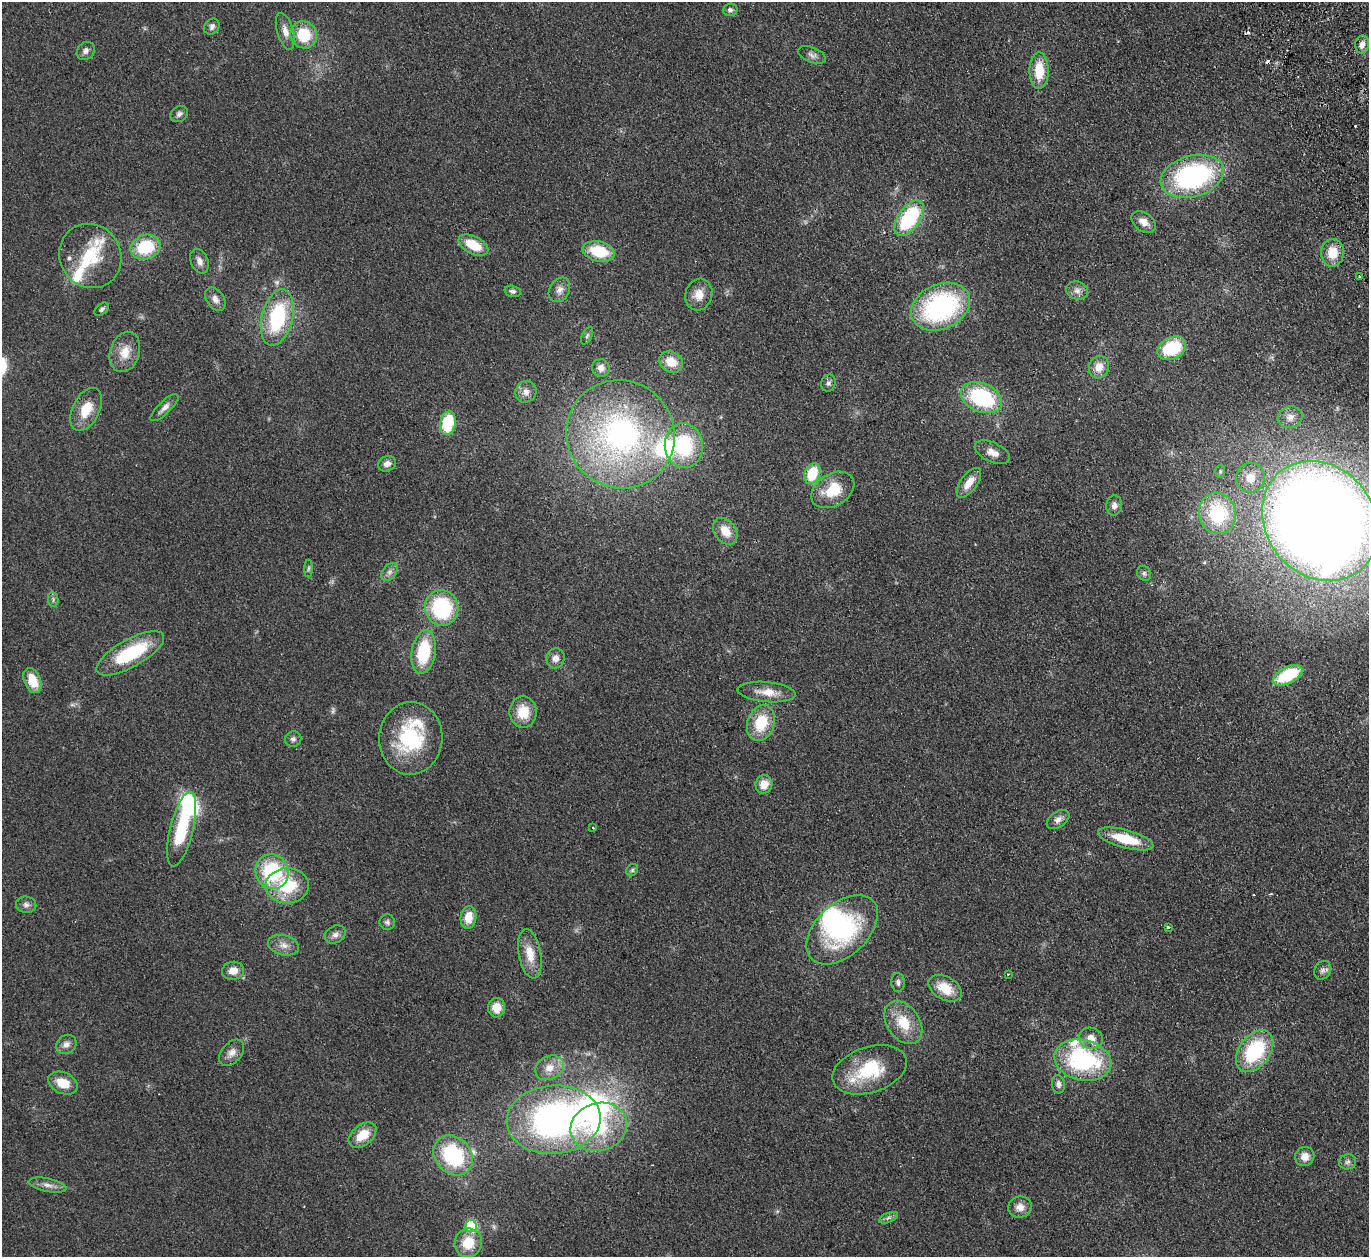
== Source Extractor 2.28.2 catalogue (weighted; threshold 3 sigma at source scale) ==
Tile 10 of 4 x 4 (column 2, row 3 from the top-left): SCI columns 1422-2788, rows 1560-2814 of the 5577 x 5501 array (HDU 1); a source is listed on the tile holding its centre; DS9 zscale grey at full resolution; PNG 1371 x 1259 px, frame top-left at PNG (2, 2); each listed source drawn as its Kron ellipse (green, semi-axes under 4 px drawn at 4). Shown black and unused: <1% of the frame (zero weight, under 2 of 3 exposures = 3% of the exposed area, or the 3 px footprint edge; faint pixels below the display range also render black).
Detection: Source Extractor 2.28.2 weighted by HDU 2 'WHT'; one run over the whole footprint, this tile lists its part. Background 0.0847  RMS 0.0093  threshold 0.0421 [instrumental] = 3 sigma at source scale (4.5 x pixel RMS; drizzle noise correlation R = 1.50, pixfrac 1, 0.05/0.05 arcsec/px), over >= 5 px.
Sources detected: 128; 3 too faint to see at this stretch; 1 inside a brighter object's white glare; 3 cosmic-ray / hot-pixel residue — neither listed nor drawn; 10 inside a brighter listed object's ellipse — not listed separately; the other 111 listed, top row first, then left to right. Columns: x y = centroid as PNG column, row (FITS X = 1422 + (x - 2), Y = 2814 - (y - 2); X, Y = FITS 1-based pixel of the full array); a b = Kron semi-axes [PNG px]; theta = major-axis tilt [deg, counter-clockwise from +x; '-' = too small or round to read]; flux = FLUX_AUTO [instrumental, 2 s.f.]
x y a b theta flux
730 10 7 6 - 2.6
212 27 8 7 - 3.2
285 31 19 8 -73 7.8
304 35 14 13 - 31
1362 44 9 7 80 5.3
86 51 10 8 46 4
812 55 14 7 -23 4
1039 71 18 9 90 25
179 114 9 7 37 3.2
1192 176 32 20 15 160
909 218 20 11 54 73
1144 222 14 9 -35 7.8
473 245 16 8 -27 22
145 247 15 12 20 44
599 251 16 10 -13 35
1332 253 14 11 88 18
90 256 33 30 -57 42
199 261 13 8 -67 5.3
1360 276 3 3 - 4.8
559 290 13 10 59 6.3
1077 290 11 9 -12 5
513 291 8 5 -14 2.6
699 295 16 13 73 11
215 299 13 8 -56 5.4
941 307 31 22 25 150
102 309 8 5 40 2.4
277 317 29 15 76 74
587 336 9 5 63 2
1172 348 15 11 26 45
125 352 20 14 72 15
671 362 12 10 -27 15
1099 367 11 10 - 11
601 368 9 8 - 6.1
828 383 8 7 - 2.9
526 392 11 10 - 6.3
982 398 21 14 -23 82
165 408 18 6 43 5
86 409 23 13 64 21
1290 417 12 10 20 6.6
448 423 12 7 77 45
620 434 55 53 -43 270
684 446 22 19 -83 67
992 452 19 9 -24 8.5
387 464 9 7 22 5.4
1220 471 6 5 - 1.5
812 474 11 7 66 32
1250 478 15 14 - 12
969 483 17 8 53 13
833 490 23 16 31 31
1114 505 10 8 84 4.2
1217 513 21 18 -74 55
1320 521 63 54 -52 1900
725 531 15 10 -53 15
308 568 9 4 89 1.6
390 572 10 6 53 3.8
1144 573 8 6 -57 2.3
53 599 7 5 -82 2
442 608 18 16 -76 76
424 652 22 12 81 46
130 653 38 13 29 59
556 658 10 9 - 6.2
1288 675 16 8 27 50
32 681 13 8 -67 21
767 692 29 10 -5 14
523 712 15 13 -89 20
761 723 18 13 70 32
411 738 36 31 87 71
293 739 8 7 - 2.9
764 784 9 8 - 12
1058 819 13 7 35 5
593 828 4 2 - 0.68
182 829 38 11 76 54
1126 839 28 9 -15 31
632 870 6 5 - 1.7
272 872 18 16 -66 68
287 886 21 17 1 45
26 905 10 8 -5 3.6
468 917 11 8 81 14
387 922 8 8 - 2.8
1168 928 4 3 - 10
842 930 42 26 43 110
335 934 11 8 28 4.5
283 945 16 10 -14 7.6
530 954 25 11 -79 16
1322 970 10 8 59 3.5
233 971 11 9 11 9.3
1008 974 3 3 - 0.86
898 982 9 7 -90 3.2
945 988 18 11 -30 21
497 1008 10 8 85 12
903 1023 24 16 -55 26
1091 1038 12 10 -19 9.6
66 1044 10 9 - 4.9
1255 1051 23 15 53 69
232 1053 15 10 48 6.7
1083 1060 29 20 -13 120
549 1068 15 11 27 10
870 1070 38 22 18 52
63 1083 15 10 -24 15
1058 1084 9 6 -81 4.1
553 1120 47 34 4 290
599 1127 29 24 17 61
362 1135 16 10 39 18
453 1155 22 17 -48 79
1305 1157 10 9 - 8
1348 1162 9 7 17 3.1
48 1185 19 6 -12 6
1020 1207 12 10 16 7.9
888 1218 10 5 22 2.6
471 1226 6 5 - 69
468 1243 14 13 - 22
Isophote crosses this tile's border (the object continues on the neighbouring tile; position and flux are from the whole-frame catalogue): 1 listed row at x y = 1320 521